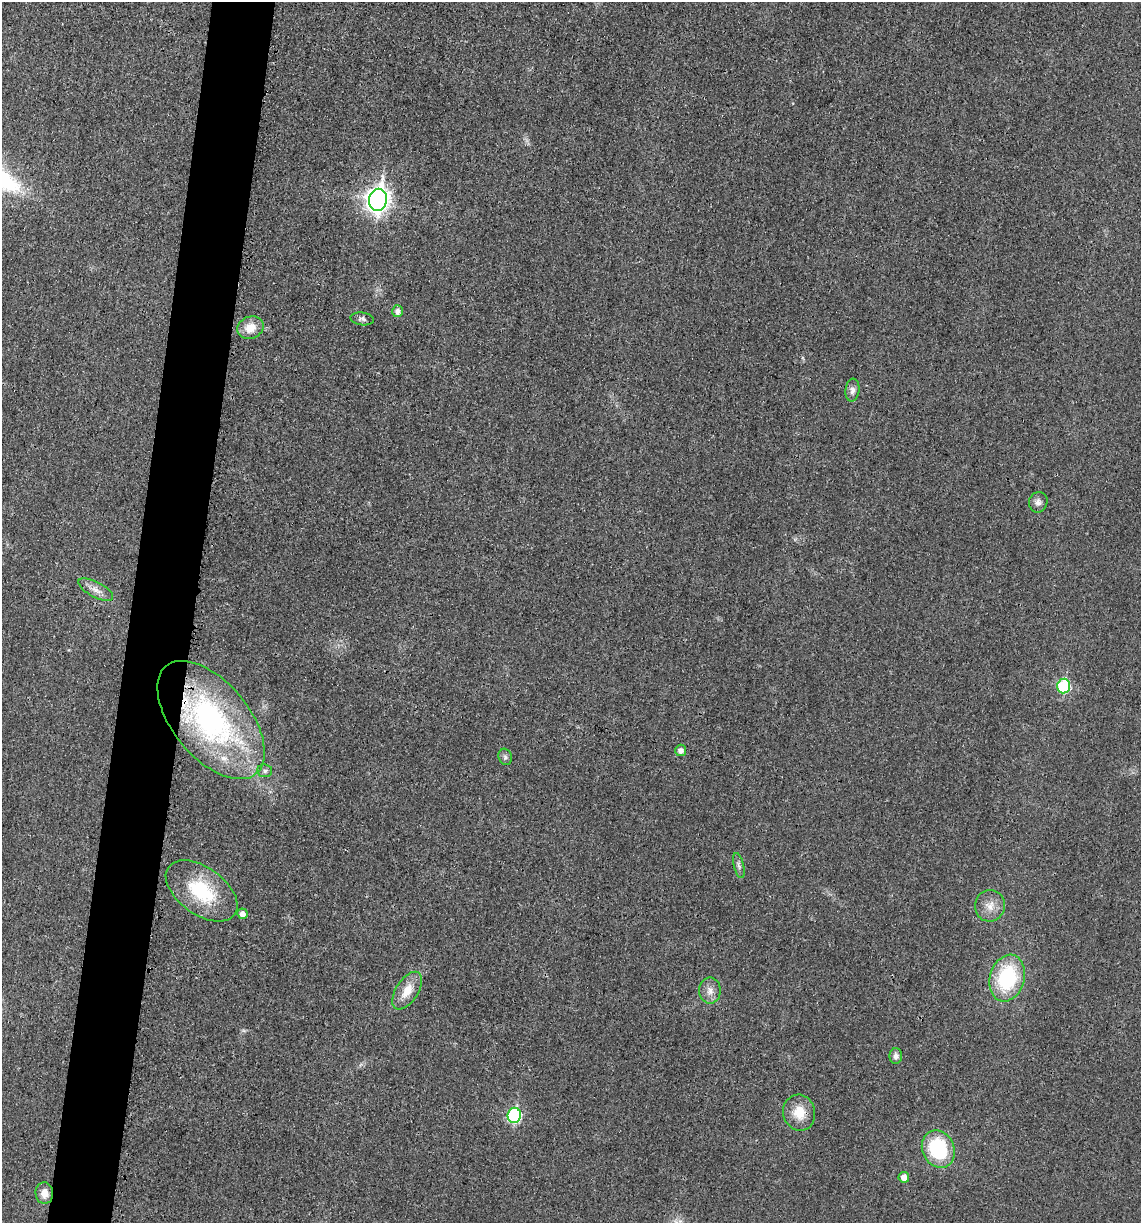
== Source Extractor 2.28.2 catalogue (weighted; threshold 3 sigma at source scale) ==
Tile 7 of 4 x 4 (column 3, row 2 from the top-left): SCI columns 2396-3534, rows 2452-3672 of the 4922 x 4903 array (HDU 1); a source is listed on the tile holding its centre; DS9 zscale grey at full resolution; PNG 1143 x 1225 px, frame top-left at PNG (2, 2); each listed source drawn as its Kron ellipse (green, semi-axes under 4 px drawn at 4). Shown black and unused: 6% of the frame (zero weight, under 3 of 4 exposures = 1% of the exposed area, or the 3 px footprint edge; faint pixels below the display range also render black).
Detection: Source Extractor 2.28.2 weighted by HDU 2 'WHT'; one run over the whole footprint, this tile lists its part. Background 0.0292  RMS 0.0058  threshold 0.0262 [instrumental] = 3 sigma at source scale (4.5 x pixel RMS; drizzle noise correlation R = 1.50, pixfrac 1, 0.05/0.05 arcsec/px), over >= 5 px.
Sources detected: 26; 1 inside a brighter listed object's ellipse — not listed separately; the other 25 listed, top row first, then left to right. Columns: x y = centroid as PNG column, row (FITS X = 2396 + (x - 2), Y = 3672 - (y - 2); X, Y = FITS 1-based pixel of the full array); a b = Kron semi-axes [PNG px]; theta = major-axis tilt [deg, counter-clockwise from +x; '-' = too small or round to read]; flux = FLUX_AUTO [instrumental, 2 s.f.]
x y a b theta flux
378 200 11 9 79 410
398 311 6 5 - 3
362 319 11 6 -8 2
250 328 13 11 24 9.1
852 390 11 7 82 2.5
1038 502 10 9 - 2.8
96 590 19 7 -28 4.8
1064 686 7 6 - 48
211 720 70 38 -50 140
681 750 6 5 - 3
505 757 8 6 -74 1.6
265 771 7 6 - 1.8
739 865 13 5 -75 2
201 891 41 23 -36 38
990 906 16 15 - 7.3
242 914 5 5 - 3.5
1007 978 24 17 74 49
710 990 13 11 -90 4.6
407 991 21 11 57 9.3
896 1056 8 6 90 2.4
799 1113 18 16 -77 12
514 1115 7 6 - 68
938 1149 19 16 -65 43
904 1177 5 5 - 4.7
44 1193 11 9 -85 5.5
Overlapping masked pixels (flux is a lower limit): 1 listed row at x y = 211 720